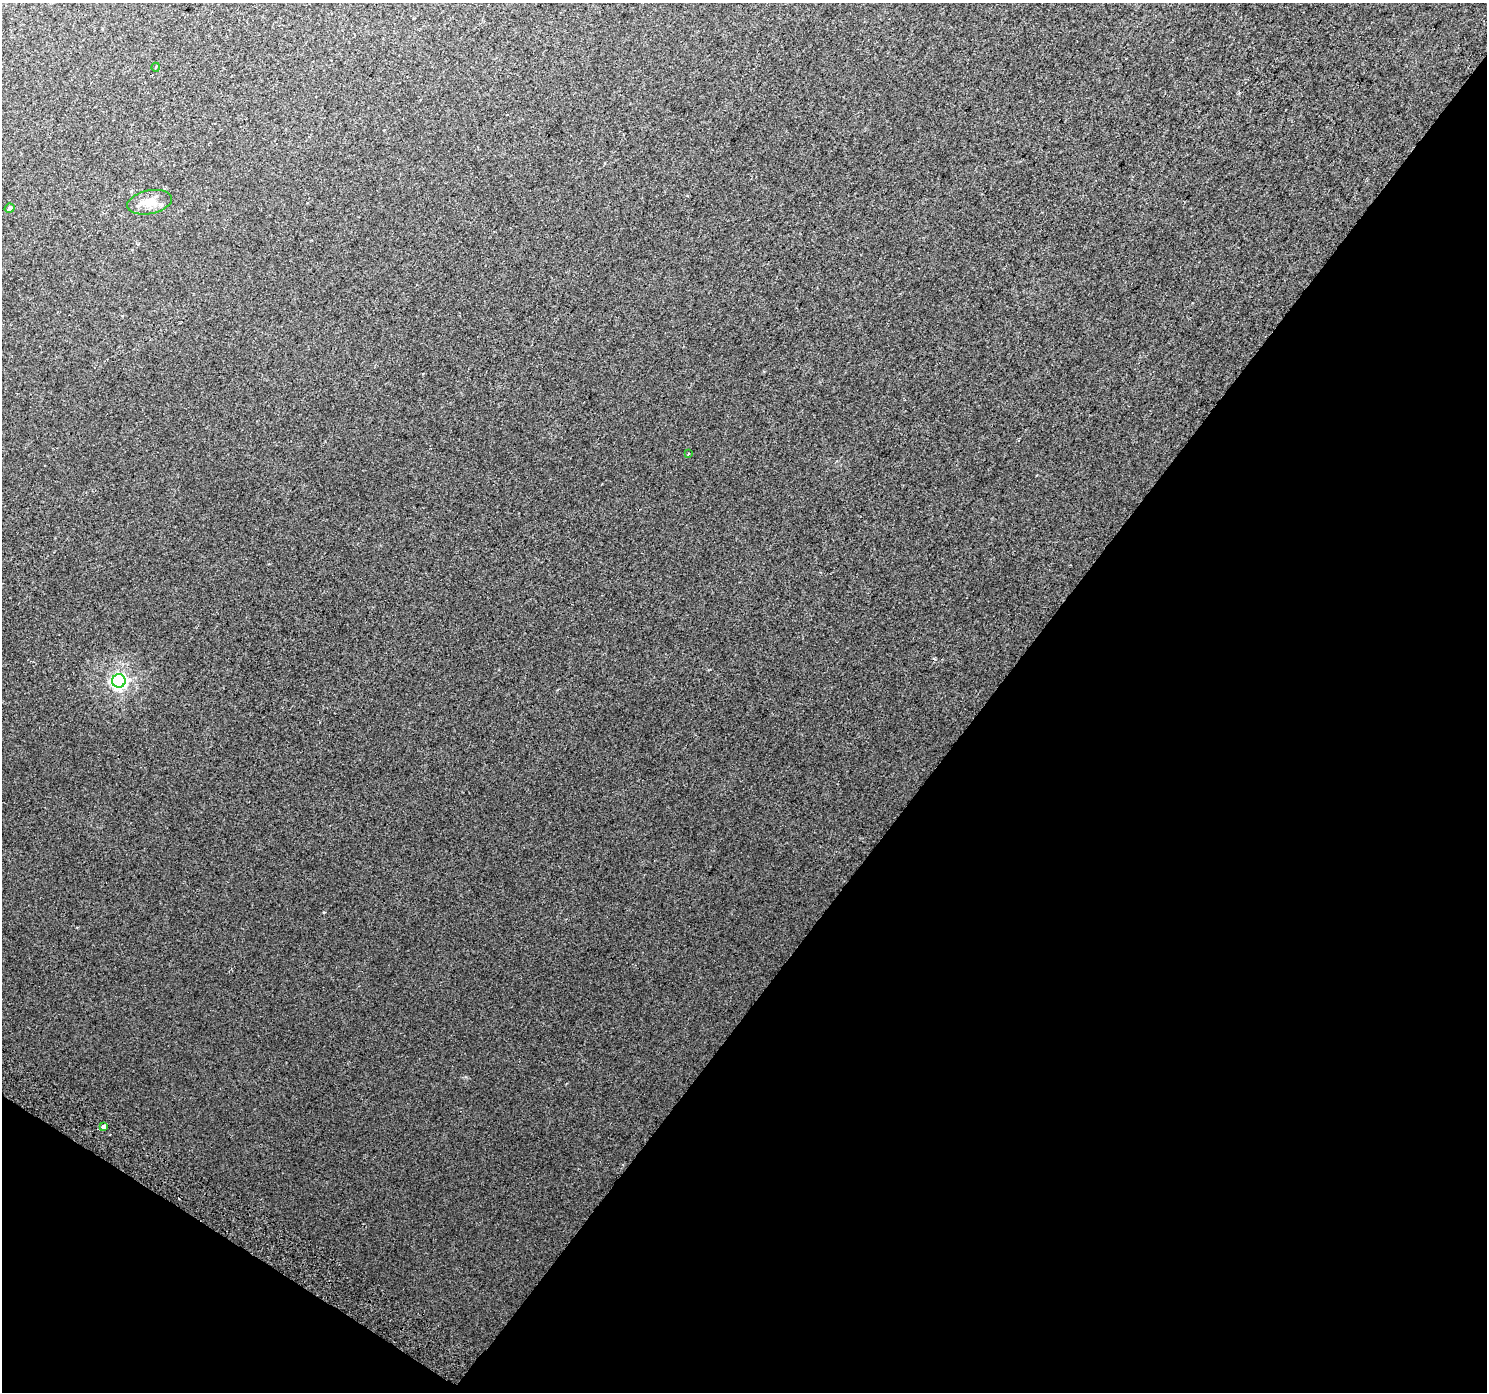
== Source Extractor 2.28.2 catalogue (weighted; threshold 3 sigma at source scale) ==
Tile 15 of 4 x 4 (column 3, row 4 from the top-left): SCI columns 3003-4487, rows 286-1675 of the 5998 x 6065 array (HDU 1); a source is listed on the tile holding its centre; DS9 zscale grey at full resolution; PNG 1489 x 1394 px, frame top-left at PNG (2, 3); each listed source drawn as its Kron ellipse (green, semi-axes under 4 px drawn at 4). Shown black and unused: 37% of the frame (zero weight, under 2 of 3 exposures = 2% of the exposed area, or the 3 px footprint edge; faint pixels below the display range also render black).
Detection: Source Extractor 2.28.2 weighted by HDU 2 'WHT'; one run over the whole footprint, this tile lists its part. Background 0.00886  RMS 0.0057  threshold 0.0258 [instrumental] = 3 sigma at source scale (4.5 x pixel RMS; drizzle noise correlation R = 1.50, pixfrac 1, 0.0396/0.0396 arcsec/px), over >= 5 px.
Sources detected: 7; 1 cosmic-ray / hot-pixel residue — neither listed nor drawn; the other 6 listed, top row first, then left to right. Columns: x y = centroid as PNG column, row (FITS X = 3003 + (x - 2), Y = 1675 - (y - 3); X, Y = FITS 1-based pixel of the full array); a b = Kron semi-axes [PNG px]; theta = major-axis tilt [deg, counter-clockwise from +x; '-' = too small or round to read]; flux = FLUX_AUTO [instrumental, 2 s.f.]
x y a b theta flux
156 67 4 3 - 0.5
149 202 22 11 12 7.8
10 208 5 4 - 2.6
689 454 4 3 - 0.68
119 681 7 6 - 180
104 1126 4 3 - 9.1